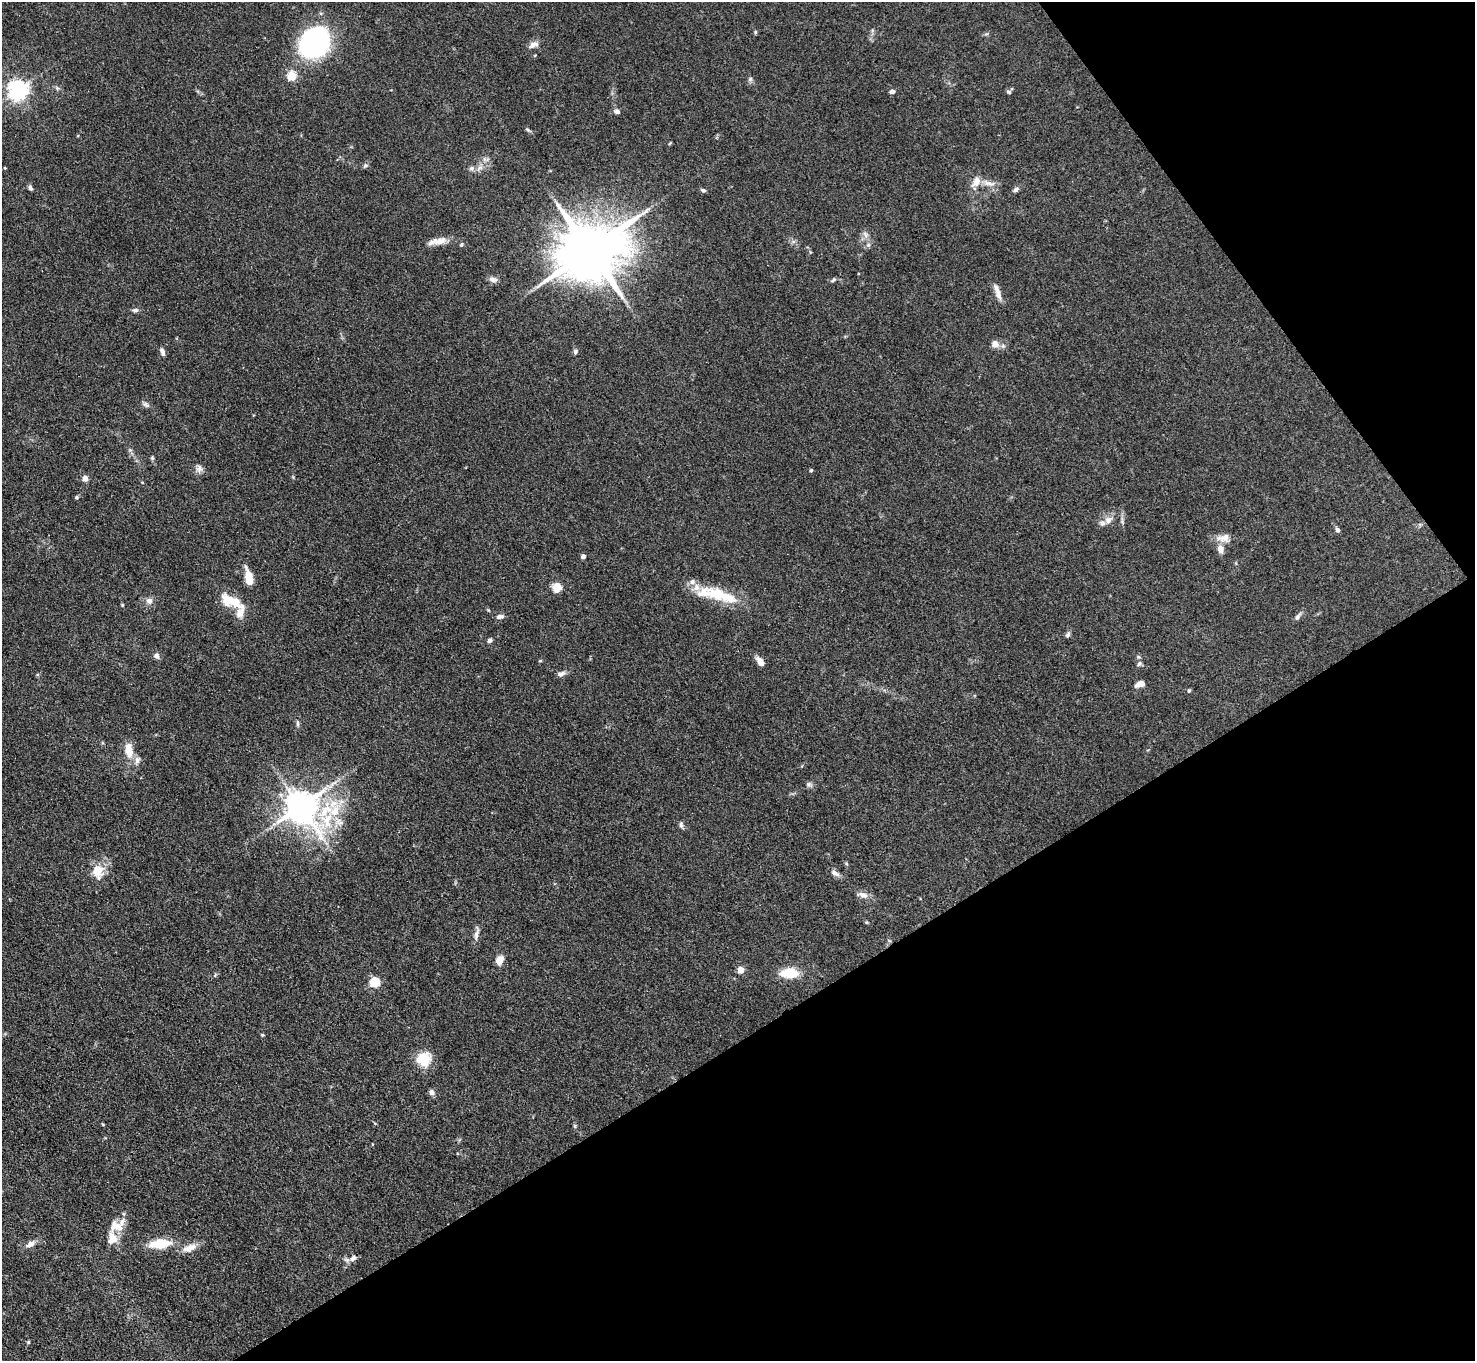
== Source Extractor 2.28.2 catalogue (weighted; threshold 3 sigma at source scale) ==
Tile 12 of 4 x 4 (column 4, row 3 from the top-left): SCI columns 4423-5895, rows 1658-3016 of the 5898 x 5892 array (HDU 1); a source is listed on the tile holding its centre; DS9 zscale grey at full resolution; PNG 1477 x 1363 px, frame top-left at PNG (2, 2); no overlay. Shown black and unused: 31% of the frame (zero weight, under 3 of 4 exposures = <1% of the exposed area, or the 3 px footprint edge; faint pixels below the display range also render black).
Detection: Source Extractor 2.28.2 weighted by HDU 2 'WHT'; one run over the whole footprint, this tile lists its part. Background 0.0607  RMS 0.0053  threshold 0.0238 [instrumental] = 3 sigma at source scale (4.5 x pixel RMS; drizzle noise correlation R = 1.50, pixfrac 1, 0.05/0.05 arcsec/px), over >= 5 px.
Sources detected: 93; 6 inside a brighter listed object's ellipse — not listed separately; the other 87 listed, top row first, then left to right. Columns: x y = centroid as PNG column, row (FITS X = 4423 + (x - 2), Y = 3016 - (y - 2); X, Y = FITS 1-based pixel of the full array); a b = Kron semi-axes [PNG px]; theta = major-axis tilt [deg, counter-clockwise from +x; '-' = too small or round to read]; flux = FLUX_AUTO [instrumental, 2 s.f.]
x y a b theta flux
755 32 5 4 - 0.65
315 42 30 25 48 96
533 45 14 7 18 2.7
292 76 5 5 - 25
750 79 6 6 - 1.1
57 88 6 4 -45 0.91
18 90 7 7 - 290
892 92 6 5 - 1.4
1009 92 6 5 - 0.82
617 111 8 5 -18 1.6
528 130 8 4 -35 0.91
365 165 7 6 - 1.1
5 168 4 3 - 0.38
471 168 7 6 - 1.4
976 182 18 10 57 5.4
989 183 18 6 -6 3.5
30 188 6 4 -68 1.2
1016 189 9 5 33 1.6
703 190 7 5 -25 1
865 235 10 6 -53 2.1
439 241 21 9 7 5.6
461 245 5 4 - 0.93
590 250 18 15 28 4500
493 279 11 7 -16 2.2
833 280 8 4 36 0.85
997 292 20 6 -72 4.3
135 310 8 5 8 1.4
995 344 10 10 - 3.4
162 352 10 5 -65 1.7
575 352 6 5 - 1.1
146 405 10 6 -31 1.6
130 450 5 5 - 0.89
152 458 5 5 - 0.69
199 468 11 9 82 2.4
811 470 4 3 - 0.74
85 478 5 5 - 3.9
77 497 6 4 0 0.75
1108 520 11 9 33 3.3
1337 530 6 5 - 1.4
1224 538 19 11 -1 4.9
1220 549 11 8 -79 3.8
583 556 4 4 - 2.5
249 578 17 7 -78 9.1
556 587 9 9 - 6.5
720 595 54 15 -20 23
149 601 8 8 - 2.6
233 601 31 12 -22 14
122 605 5 3 - 0.48
500 617 9 5 11 2.1
1297 617 12 5 55 1.7
1068 635 8 5 65 1.3
490 640 5 5 - 1.5
156 656 7 7 - 1.8
540 661 5 3 - 0.46
760 662 10 6 -53 4.4
1139 663 8 5 50 1.2
561 674 10 6 21 2
1140 684 9 6 19 3.9
1189 691 5 4 - 0.71
297 724 8 4 -90 1
129 750 17 9 -83 8.1
137 760 11 7 73 2.4
809 784 8 6 14 1.4
301 806 11 9 -52 1000
325 811 35 17 47 28
681 825 9 5 -85 1.3
846 863 5 3 - 0.6
98 871 22 16 -86 9.2
835 873 13 7 -30 2.3
863 895 14 7 -19 3.2
476 934 17 6 75 2.6
500 960 10 7 61 4.8
741 970 5 4 - 7.7
789 973 21 12 1 12
375 982 5 5 - 35
262 1035 4 4 - 0.53
424 1059 18 17 - 11
432 1092 8 6 -59 1.7
103 1125 5 3 - 0.46
575 1126 7 4 -90 0.77
115 1226 19 15 -9 7.1
113 1238 12 9 -78 8.1
30 1244 14 7 26 3.1
160 1244 18 8 6 17
189 1248 21 9 21 5.2
353 1258 11 7 38 2.3
28 1342 5 4 - 0.56